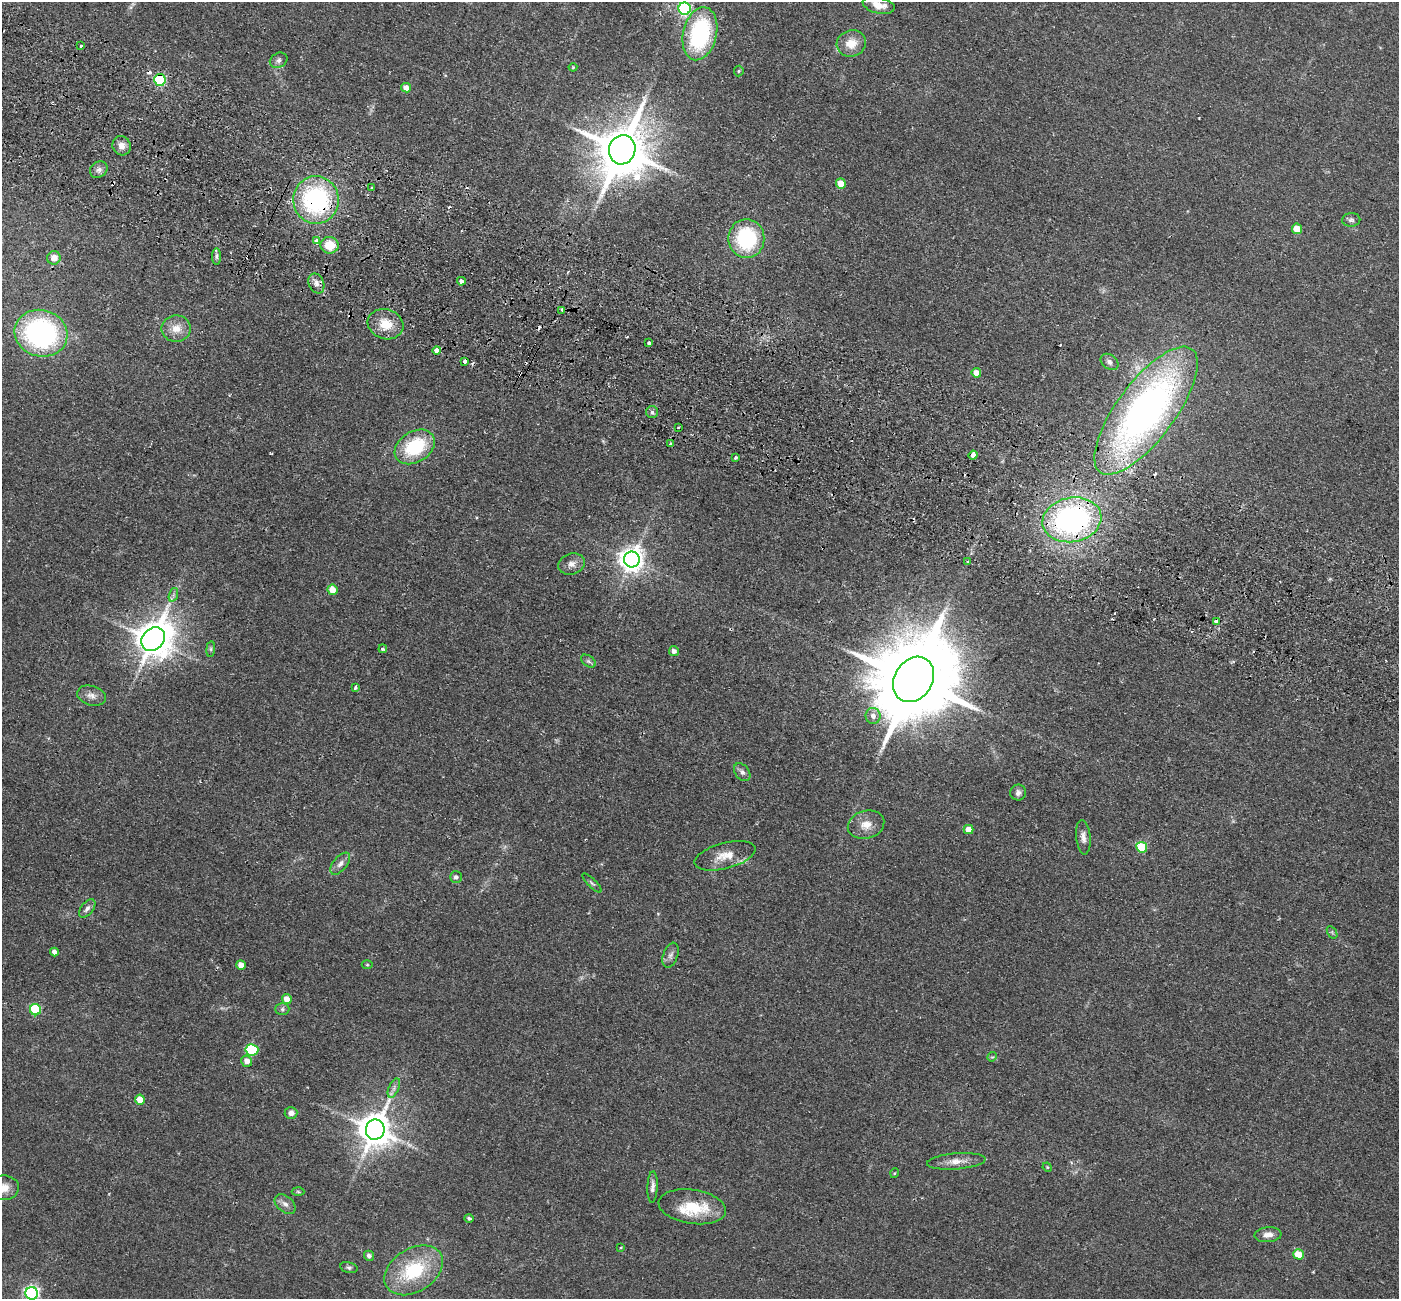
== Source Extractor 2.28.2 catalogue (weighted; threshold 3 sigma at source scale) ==
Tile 11 of 4 x 4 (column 3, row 3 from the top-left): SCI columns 2823-4219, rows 1625-2921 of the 5645 x 5710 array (HDU 1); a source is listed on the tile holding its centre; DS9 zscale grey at full resolution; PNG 1401 x 1301 px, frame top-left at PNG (2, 2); each listed source drawn as its Kron ellipse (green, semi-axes under 4 px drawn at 4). Shown black and unused: <1% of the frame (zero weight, under 2 of 3 exposures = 3% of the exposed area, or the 3 px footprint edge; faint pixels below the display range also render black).
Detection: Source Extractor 2.28.2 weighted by HDU 2 'WHT'; one run over the whole footprint, this tile lists its part. Background 0.0602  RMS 0.0078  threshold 0.0353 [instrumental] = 3 sigma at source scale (4.5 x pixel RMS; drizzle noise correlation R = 1.50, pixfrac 1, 0.05/0.05 arcsec/px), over >= 5 px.
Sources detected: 114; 13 cosmic-ray / hot-pixel residue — neither listed nor drawn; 2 inside a brighter listed object's ellipse — not listed separately; the other 99 listed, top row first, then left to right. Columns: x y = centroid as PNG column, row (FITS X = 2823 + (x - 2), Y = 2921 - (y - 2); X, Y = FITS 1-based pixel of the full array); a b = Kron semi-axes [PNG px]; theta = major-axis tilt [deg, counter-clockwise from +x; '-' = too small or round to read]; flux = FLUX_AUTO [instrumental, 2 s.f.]
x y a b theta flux
879 5 16 8 -13 9.9
685 9 6 6 - 110
700 34 27 16 77 83
851 43 15 13 17 12
81 46 3 3 - 1.6
279 60 9 7 30 2.6
573 67 4 4 - 0.78
739 71 5 5 - 0.97
160 80 6 5 - 87
406 88 5 4 - 6.1
122 146 10 9 - 5.3
622 150 15 13 72 4400
99 170 9 7 35 3.1
841 184 5 5 - 10
372 188 3 3 - 2.9
316 200 24 23 - 110
1351 220 9 7 2 2.2
1297 229 5 5 - 17
746 239 19 18 - 64
317 241 4 3 - 120
330 245 9 8 - 16
217 256 8 4 90 2
54 258 7 6 - 6.3
461 281 4 3 - 4.5
316 283 10 7 -66 4.5
562 310 3 3 - 3.7
385 324 18 15 -18 15
176 329 14 13 - 9.5
41 333 27 23 -16 140
649 343 4 3 - 3.4
437 350 4 4 - 6.6
464 361 3 3 - 3.9
1109 362 10 7 -36 3
976 373 5 4 - 8.6
1146 411 77 29 53 360
652 412 6 6 - 1.8
678 427 3 2 - 1.1
670 444 3 3 - 1.9
415 447 21 15 32 46
973 455 4 4 - 9.8
735 458 3 3 - 3.9
1072 520 29 22 11 190
632 560 8 8 - 740
967 562 3 3 - 1.1
572 564 13 10 18 5.1
332 590 5 5 - 11
173 595 7 4 71 1.7
1216 622 3 3 - 4.2
153 639 13 10 45 1700
211 649 8 4 83 1.3
383 649 4 3 - 2.2
674 651 5 5 - 3.2
588 661 8 5 -36 1.8
913 679 24 19 58 14000
355 688 4 3 - 1.9
91 696 15 9 -17 5.1
873 716 8 7 - 4.5
742 772 10 7 -52 2.7
1018 793 8 8 - 3.2
866 825 18 14 16 9.8
969 830 5 4 - 9.2
1083 837 17 7 -84 4.6
1142 847 5 5 - 41
725 856 31 13 15 13
340 864 13 7 51 4
456 877 6 5 - 2.3
592 883 13 4 -44 1.7
87 908 11 6 50 2.8
1332 932 7 4 -56 1.1
54 952 4 4 - 3.4
670 955 13 7 70 3.4
241 965 5 4 - 7.2
367 965 5 3 - 0.75
287 999 5 5 - 7.1
282 1009 7 6 - 1.7
35 1010 5 5 - 67
252 1050 6 5 - 59
992 1057 5 4 - 0.82
247 1061 6 5 - 5.7
394 1088 10 5 66 2.5
140 1100 5 5 - 11
291 1113 6 6 - 4.1
375 1130 10 9 - 1700
956 1161 29 8 4 8.4
1047 1167 5 4 - 0.76
895 1173 5 3 - 0.72
652 1187 16 5 87 3.5
4 1188 15 12 -2 9
298 1192 6 4 -2 1
285 1204 12 8 -41 3.9
692 1207 34 17 -9 30
469 1218 5 4 - 1.7
1268 1235 13 7 4 5.6
621 1248 3 2 - 1.1
1298 1254 5 5 - 22
369 1256 5 5 - 2.6
349 1267 9 5 -13 1.7
414 1270 32 21 32 50
32 1293 6 6 - 190
Overlapping masked pixels (flux is a lower limit): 3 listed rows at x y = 160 80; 316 200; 1072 520
Isophote crosses this tile's border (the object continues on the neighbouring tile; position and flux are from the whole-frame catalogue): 3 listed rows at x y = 879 5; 4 1188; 32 1293